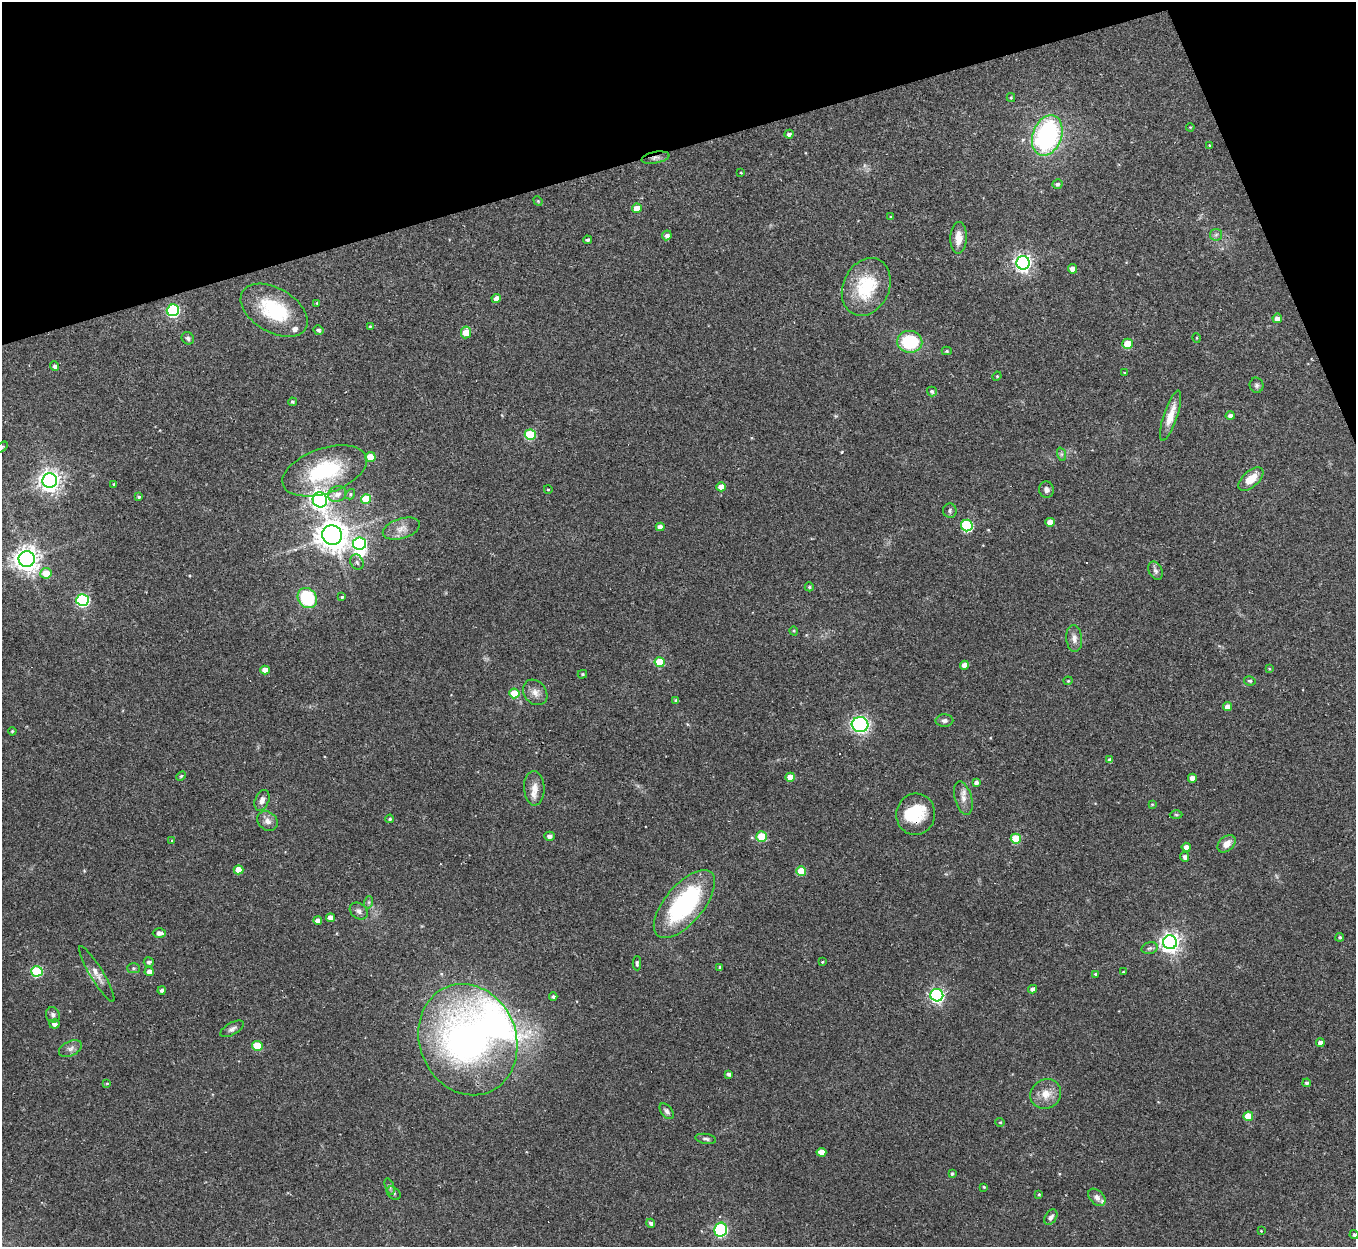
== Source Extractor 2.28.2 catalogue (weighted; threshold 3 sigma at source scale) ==
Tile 3 of 4 x 4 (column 3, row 1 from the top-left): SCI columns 2707-4060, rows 3879-5123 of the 5413 x 5393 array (HDU 1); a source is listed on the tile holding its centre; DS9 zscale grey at full resolution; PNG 1358 x 1249 px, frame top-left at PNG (2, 2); each listed source drawn as its Kron ellipse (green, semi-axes under 4 px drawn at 4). Shown black and unused: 15% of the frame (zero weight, under 2 of 3 exposures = <1% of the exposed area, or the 3 px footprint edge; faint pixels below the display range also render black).
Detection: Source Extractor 2.28.2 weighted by HDU 2 'WHT'; one run over the whole footprint, this tile lists its part. Background 0.0562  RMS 0.0055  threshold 0.0246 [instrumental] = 3 sigma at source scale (4.5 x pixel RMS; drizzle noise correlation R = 1.50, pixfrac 1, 0.05/0.05 arcsec/px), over >= 5 px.
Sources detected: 170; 3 inside a brighter object's white glare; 6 cosmic-ray / hot-pixel residue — neither listed nor drawn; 3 inside a brighter listed object's ellipse — not listed separately; the other 158 listed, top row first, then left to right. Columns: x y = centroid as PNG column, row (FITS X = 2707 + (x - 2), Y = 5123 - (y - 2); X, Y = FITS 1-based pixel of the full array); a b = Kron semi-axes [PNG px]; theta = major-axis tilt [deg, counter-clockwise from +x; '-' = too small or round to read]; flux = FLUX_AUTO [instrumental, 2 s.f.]
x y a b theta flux
1011 98 4 4 - 0.55
1190 127 4 3 - 0.47
789 134 4 4 - 1.7
1047 135 21 14 69 88
1209 145 4 3 - 0.44
655 158 14 5 10 2.6
741 172 3 3 - 0.88
1058 184 5 5 - 1.3
538 201 5 4 - 0.56
637 208 5 4 - 6.6
890 217 4 2 - 0.43
667 235 5 4 - 2
1216 235 6 5 - 1.1
959 238 16 8 88 5.9
587 240 4 3 - 1.1
1023 263 7 6 - 210
1072 269 5 4 - 3.2
866 287 30 23 65 28
496 298 4 4 - 2.8
317 303 3 3 - 0.49
173 310 6 6 - 73
274 310 37 22 -31 33
1277 318 5 4 - 3.4
370 326 4 4 - 0.47
318 330 5 4 - 1.2
466 332 6 5 - 11
188 338 7 6 - 1.3
1197 338 5 3 - 0.48
910 342 12 11 - 28
1128 344 5 5 - 13
947 351 5 4 - 0.7
55 366 4 4 - 1.6
1125 373 4 2 - 0.36
997 376 4 4 - 0.55
1256 385 7 7 - 1.4
932 392 5 4 - 1.1
292 402 4 4 - 0.84
1230 415 4 4 - 2
1171 416 26 7 72 8.1
530 435 5 5 - 31
2 447 7 4 37 0.76
1061 454 7 4 -72 0.96
370 457 5 5 - 9.3
325 471 44 22 19 45
1251 479 15 8 41 8.1
50 481 7 7 - 380
114 484 4 4 - 0.73
721 487 4 4 - 5.3
548 489 4 3 - 0.44
1046 490 8 7 - 1.9
337 494 9 7 22 3.5
350 494 5 4 - 0.91
139 497 4 3 - 0.9
366 499 5 5 - 19
320 500 8 7 - 260
950 511 7 6 - 1.2
1050 522 4 4 - 4.5
967 525 6 5 - 52
660 527 4 4 - 3.2
401 529 19 10 17 4.9
332 535 10 9 - 730
359 544 7 6 - 81
27 559 8 8 - 500
357 562 8 6 -63 1.6
1155 571 10 6 -63 1.7
46 573 6 5 - 9.5
809 587 4 4 - 0.83
342 597 3 3 - 0.68
307 598 11 9 -54 31
83 600 6 6 - 78
794 631 4 3 - 0.49
1074 639 13 8 -84 3.1
660 662 5 5 - 19
964 665 4 4 - 3.6
1269 669 4 4 - 0.49
265 670 4 4 - 5
582 674 5 4 - 0.74
1068 681 4 4 - 0.55
1250 681 6 4 -11 0.89
535 692 14 11 -50 4.1
514 693 5 5 - 13
676 700 4 3 - 1.1
1228 707 4 4 - 3.5
944 720 9 6 2 1.7
860 725 8 7 - 94
12 731 4 3 - 0.6
1110 760 4 4 - 2
181 776 5 4 - 0.7
790 777 4 4 - 6.6
1192 778 4 4 - 3.5
976 783 4 4 - 2.4
534 788 17 10 -87 4.8
963 798 17 8 -74 4
262 800 11 7 66 2.9
1152 804 3 3 - 0.51
916 814 21 19 78 16
1176 815 6 4 -2 0.67
390 819 4 4 - 1
267 821 11 9 -39 3.2
549 836 5 4 - 2.2
762 837 5 5 - 20
1016 839 5 5 - 19
172 841 4 3 - 0.7
1226 844 10 7 42 5
1186 847 4 4 - 2.9
1185 857 5 4 - 1.9
238 870 5 4 - 5.9
801 871 5 5 - 12
369 902 6 4 72 0.76
684 904 41 19 50 69
359 911 10 7 -40 2.1
330 918 4 4 - 4.5
318 921 4 4 - 2.9
159 933 6 5 - 2.4
1340 937 4 4 - 0.94
1170 942 7 7 - 300
1150 948 8 6 16 1.5
149 962 5 5 - 1.5
822 962 3 3 - 0.51
637 963 7 4 -89 1
720 967 3 3 - 0.74
133 968 6 5 - 0.95
37 971 5 5 - 39
149 972 4 4 - 3.6
1123 972 3 3 - 0.41
97 974 32 6 -59 4.8
1095 974 3 3 - 0.75
1033 989 4 4 - 2.2
162 990 4 3 - 1.4
937 995 6 6 - 120
553 997 4 4 - 1.2
53 1015 8 7 - 1.7
54 1024 5 4 - 2.6
232 1029 13 6 29 2
468 1040 57 48 -68 210
1320 1042 4 4 - 2.7
257 1046 5 5 - 16
70 1049 12 7 24 2.3
728 1074 4 4 - 1.5
107 1083 4 3 - 0.53
1307 1083 4 4 - 1.4
1046 1094 16 14 34 7.1
667 1111 9 5 -51 1.7
1248 1116 5 5 - 13
1000 1122 5 4 - 0.6
706 1139 10 5 -9 1.5
821 1152 5 4 - 5.5
952 1174 4 3 - 0.87
389 1187 8 4 -71 1.1
984 1187 4 3 - 0.54
394 1193 8 5 -40 1.3
1039 1194 3 3 - 0.46
1097 1197 10 7 -46 2.5
1051 1217 8 5 58 1.9
651 1223 4 4 - 1.5
721 1230 7 6 - 81
1261 1231 3 3 - 0.39
1354 1235 4 4 - 1.2
Overlapping masked pixels (flux is a lower limit): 2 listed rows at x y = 655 158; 916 814
Isophote crosses this tile's border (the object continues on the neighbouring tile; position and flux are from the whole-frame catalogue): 2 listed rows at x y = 2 447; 1354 1235